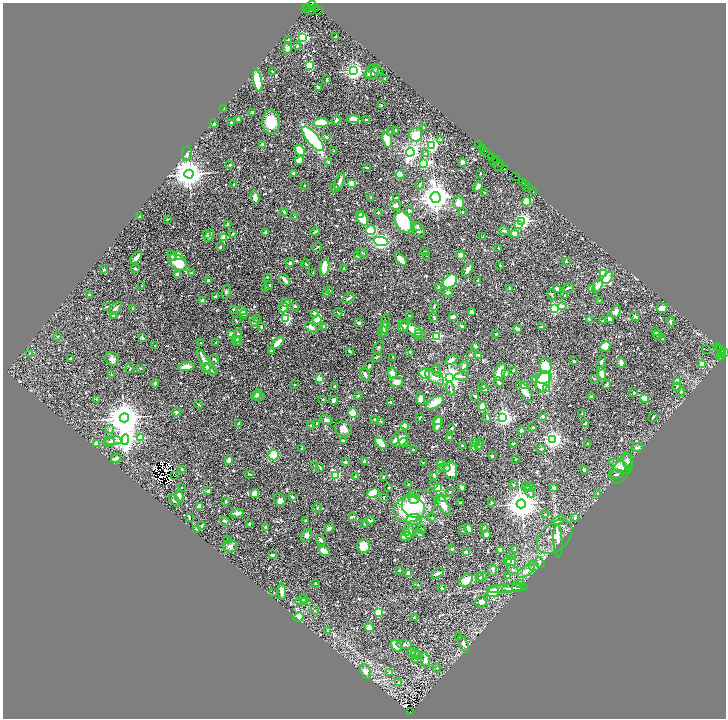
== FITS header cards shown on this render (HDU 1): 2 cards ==
NAXIS1  =                 1447
NAXIS2  =                 1432

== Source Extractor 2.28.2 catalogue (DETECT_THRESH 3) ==
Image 1447 x 1432 px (HDU 1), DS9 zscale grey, zoomed out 1/2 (1 PNG px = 2 x 2 image px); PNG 728 x 720 px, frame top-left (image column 2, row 1431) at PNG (3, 3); each listed source drawn as its Kron ellipse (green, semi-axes under 4 px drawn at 4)
Background 0.306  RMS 0.0076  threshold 0.0229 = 3 sigma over >= 5 px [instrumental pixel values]
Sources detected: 849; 89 cannot appear on this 1/2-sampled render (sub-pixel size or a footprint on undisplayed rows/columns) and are neither listed nor drawn; of the other 760, the 500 brightest by FLUX_AUTO listed and drawn (260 fainter detections omitted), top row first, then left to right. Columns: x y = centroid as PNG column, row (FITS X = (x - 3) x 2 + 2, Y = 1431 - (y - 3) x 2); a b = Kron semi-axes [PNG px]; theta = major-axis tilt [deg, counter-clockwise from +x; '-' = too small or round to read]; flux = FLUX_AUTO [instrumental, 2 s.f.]
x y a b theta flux
312 4 2 2 - 99
308 7 3 2 - 77
306 8 2 1 - 120
316 9 2 2 - 330
318 10 3 1 - 180
310 11 4 2 - 130
336 36 3 2 - 3.8
303 37 3 3 - 290
288 39 2 2 - 1.2
297 46 3 2 - 1.4
287 48 6 4 -83 3.4
310 65 3 3 - 120
378 70 5 3 - 1.5
272 71 2 2 - 2.3
354 71 3 3 - 720
373 72 8 6 64 4.6
369 75 3 3 - 2.9
384 79 4 2 - 1.2
327 80 4 2 - 2.9
258 81 11 3 -79 120
318 87 4 2 - 4
381 105 2 2 - 1.7
224 108 4 2 - 2.7
252 112 2 2 - 1.3
353 119 6 3 2 21
239 120 3 3 - 4.2
336 120 5 3 - 2.2
366 120 2 2 - 3
271 122 12 9 -87 33
232 123 2 2 - 2.5
321 123 8 4 3 42
214 124 4 3 - 3.1
423 127 2 2 - 1.2
395 130 2 2 - 7
391 131 2 2 - 1.2
416 135 7 6 - 27
326 137 3 2 - 2.2
313 139 15 5 -50 300
387 140 8 3 -72 77
441 140 2 2 - 7.1
262 144 3 2 - 2.4
431 145 3 3 - 370
478 145 2 1 - 15
482 148 2 2 - 460
300 151 6 4 -51 22
334 151 3 2 - 2.2
484 151 2 1 - 180
410 152 4 3 - 660
486 152 2 1 - 300
425 153 3 3 - 1.3
187 154 7 5 80 2.9
492 158 3 2 - 110
299 160 5 3 - 9.9
495 160 2 2 - 27
493 161 2 1 - 97
462 162 3 3 - 4
329 163 3 2 - 2.6
424 164 4 3 - 70
501 164 2 1 - 170
230 165 4 3 - 1.6
499 166 3 2 - 170
366 167 3 2 - 1.5
505 169 3 2 - 140
189 174 4 4 - 2800
293 174 4 2 - 4
480 174 3 2 - 1.2
400 175 4 4 - 23
515 177 2 1 - 1.7
340 181 9 3 68 7.9
522 182 2 2 - 460
352 183 3 3 - 57
234 185 3 3 - 2.2
420 185 5 3 - 1.9
525 185 2 1 - 68
304 186 2 2 - 1.1
478 186 5 3 - 9.6
529 187 3 1 - 9.4
334 188 4 3 - 1.4
533 191 2 1 - 17
484 192 3 2 - 1.9
255 197 6 3 -81 15
371 197 2 2 - 1.1
435 197 5 5 - 2400
397 198 3 2 - 4.3
527 202 4 4 - 34
459 203 6 5 - 17
396 205 6 3 12 4.5
409 210 2 2 - 2.8
284 212 3 2 - 4
463 212 2 2 - 1.8
378 213 4 2 - 3.2
360 214 4 2 - 2.5
139 216 2 2 - 2.5
295 217 3 3 - 2.5
168 219 3 2 - 1.2
362 219 8 5 -54 15
522 221 4 3 - 330
403 222 11 7 -64 110
227 224 4 3 - 2.9
518 224 3 2 - 40
417 226 4 3 - 2.7
371 230 5 5 - 71
418 230 8 5 -61 5.2
504 231 6 3 -17 2.6
266 232 3 3 - 3.2
315 232 5 2 - 2.7
206 234 3 2 - 2.6
233 234 4 3 - 1.3
515 234 4 4 - 11
209 235 6 3 69 7.4
483 237 4 2 - 1.6
224 238 2 2 - 30
381 241 7 4 -10 340
220 247 3 2 - 3.3
317 247 5 2 - 1.3
498 248 3 2 - 1.6
425 252 4 3 - 2.8
362 253 5 3 - 2
357 255 2 2 - 6.7
461 255 4 3 - 8.7
172 256 5 3 - 6
179 256 3 2 - 61
427 256 2 1 - 1.5
136 258 7 3 48 6.1
401 259 7 3 -44 13
566 261 2 2 - 1.5
178 262 10 6 -39 34
290 263 4 3 - 2.5
306 264 4 2 - 2.5
500 265 2 2 - 1.8
325 267 8 4 80 21
344 268 2 2 - 1.5
104 269 3 3 - 1.8
136 269 4 2 - 3
468 270 8 3 56 8.4
191 273 3 2 - 1.6
313 273 4 3 - 1.4
177 274 3 3 - 5.6
604 274 3 3 - 150
267 277 3 2 - 1.6
608 278 7 3 55 48
208 280 3 3 - 2.9
285 280 7 2 -49 9.6
478 280 2 2 - 1.3
450 281 8 6 43 180
269 285 3 2 - 3.6
142 286 4 3 - 1.3
598 286 8 4 65 10
438 287 3 2 - 1.2
265 288 4 3 - 2.2
568 288 6 2 21 2.1
591 288 2 2 - 6.9
510 289 4 2 - 2.6
557 289 4 3 - 2.6
330 291 4 2 - 1.4
226 292 7 4 82 2.6
327 293 2 2 - 1.5
448 293 5 4 - 4.8
89 295 3 2 - 3.9
552 295 6 3 -76 1.7
216 296 4 3 - 2
565 296 4 3 - 1.4
349 298 7 3 27 4.1
599 300 3 2 - 1.3
202 301 3 3 - 9.1
286 303 5 4 - 3.6
295 306 3 2 - 2.7
434 306 5 3 - 1.6
562 306 4 4 - 7.1
107 307 3 2 - 2
116 308 8 3 42 3.6
283 308 5 3 - 4.3
554 308 3 3 - 200
662 308 5 5 - 7
133 309 4 3 - 3
234 309 3 2 - 1.6
241 311 5 4 - 7
338 312 4 2 - 1.7
471 312 4 3 - 5.1
616 312 7 4 63 5.7
315 313 3 2 - 5.4
244 314 4 3 - 2.6
114 316 4 2 - 1.4
410 316 2 1 - 1.2
635 316 5 3 - 1.9
434 317 5 2 - 2.8
453 317 4 4 - 5.6
256 318 4 3 - 2.1
286 318 3 3 - 200
589 319 4 3 - 2.4
610 319 4 3 - 5.5
317 320 4 3 - 56
236 321 3 2 - 1.9
602 321 4 3 - 2
254 322 5 3 - 2.6
670 322 5 3 - 1.9
359 323 3 2 - 3.9
385 324 9 4 82 2.8
324 326 3 2 - 3.3
462 326 3 2 - 1.8
261 327 3 2 - 1.6
311 327 7 4 -37 5.8
403 327 6 5 - 5.6
541 327 2 2 - 1.9
384 328 6 4 85 4
412 329 15 5 -32 27
517 329 4 2 - 5.6
383 331 6 5 - 5.5
655 331 3 2 - 3.7
231 334 4 2 - 13
418 334 3 2 - 1.3
496 334 3 2 - 2.4
658 335 4 3 - 2
237 336 8 3 70 8.3
419 336 3 3 - 1.6
436 336 3 3 - 170
58 337 2 2 - 1.4
142 338 2 2 - 3.6
238 339 4 3 - 2.5
662 339 3 2 - 1.4
237 342 4 4 - 2.5
201 343 2 2 - 1.2
216 343 3 2 - 1.3
278 343 8 4 43 19
155 346 2 2 - 1.8
476 346 3 3 - 2.9
605 346 5 4 - 31
717 346 3 1 - 9.1
378 347 6 3 56 1.7
719 347 2 1 - 15
721 349 4 2 - 110
271 350 4 3 - 1.5
707 350 2 1 - 3
350 351 3 2 - 2.1
410 352 2 2 - 1.4
723 352 2 1 - 83
724 352 2 2 - 220
30 353 3 2 - 1.2
720 353 3 2 - 190
471 355 2 2 - 1.9
479 355 3 3 - 3.9
721 355 5 3 - 120
377 357 5 2 - 2
393 357 2 2 - 1.4
70 358 3 2 - 2.2
112 359 7 6 - 6
215 359 5 2 - 2.3
451 360 6 3 27 10
204 361 13 3 -65 14
574 361 2 2 - 1.4
601 363 8 3 73 3.9
621 363 5 3 - 9.7
702 364 3 2 - 7.7
369 366 5 2 - 3.4
464 366 5 3 - 4.7
545 366 8 5 -73 60
186 367 8 4 7 17
130 368 5 2 - 1.3
206 368 5 3 - 5.5
140 369 2 2 - 2.3
211 370 7 2 -32 3.4
513 370 3 2 - 1.9
436 371 6 3 -64 2.2
500 372 9 5 66 32
392 373 6 4 -66 10
602 373 7 3 -79 12
111 374 3 2 - 1.3
365 374 6 3 -61 4.9
425 374 5 5 - 35
505 374 2 2 - 15
462 376 7 2 5 1.3
435 377 11 5 -32 11
450 377 4 3 - 1100
544 378 8 6 14 94
594 378 2 2 - 1.2
319 379 2 2 - 48
534 379 4 3 - 1.6
677 381 4 4 - 22
396 382 7 5 0 11
499 382 5 2 - 4.2
543 382 11 6 67 32
155 383 4 3 - 1.7
295 385 2 2 - 3.3
525 385 4 3 - 12
607 385 4 2 - 2.3
483 386 2 2 - 2
335 387 2 2 - 3.6
677 387 4 2 - 1.7
546 388 3 3 - 74
451 389 7 2 -78 1.6
484 389 4 4 - 3.8
525 392 12 5 -53 11
680 392 5 2 - 1.2
634 393 3 3 - 1.2
257 394 5 4 - 2.9
258 396 6 4 3 3.9
358 396 3 2 - 1.3
475 396 2 2 - 6
591 397 2 2 - 2.3
420 398 6 4 -87 5.1
645 398 4 3 - 14
96 399 2 2 - 1.6
323 400 3 2 - 1.5
334 400 4 3 - 5.5
391 402 4 2 - 3
435 403 10 5 32 27
199 404 4 2 - 1.3
482 407 4 4 - 22
176 412 4 3 - 3.2
353 413 5 4 - 21
582 414 3 2 - 1.2
542 416 3 3 - 3.3
487 417 4 2 - 1.9
503 417 3 3 - 620
653 417 5 2 - 1.5
124 418 4 4 - 4000
419 418 3 2 - 1.5
374 419 3 3 - 1.3
327 420 6 3 -25 4
437 420 4 3 - 15
381 421 3 2 - 1.8
239 424 3 2 - 5.3
317 424 2 2 - 2.4
438 424 8 4 72 9.7
585 424 3 2 - 3.9
311 425 2 2 - 3
405 426 4 3 - 3.3
452 428 3 2 - 2.3
533 428 3 2 - 1.7
343 429 9 7 -29 9.3
110 430 4 3 - 1.8
522 431 3 2 - 3.1
449 437 3 3 - 9.4
141 438 4 3 - 44
400 439 9 7 36 17
113 440 9 3 0 3.4
125 440 5 4 - 1100
344 440 3 2 - 2.4
552 440 3 3 - 760
394 441 4 4 - 3.2
109 442 5 4 - 3.8
474 442 2 2 - 4.3
97 443 2 2 - 22
381 443 7 4 -46 25
404 443 5 4 - 3.6
481 443 2 2 - 2.1
513 444 2 2 - 1.8
587 444 2 2 - 1.6
479 445 2 2 - 9.1
462 446 2 2 - 1.8
638 447 6 3 10 3.6
301 448 2 2 - 1.3
474 448 4 2 - 3.6
541 449 4 2 - 2.3
413 450 3 2 - 1.9
273 455 5 5 - 29
492 456 3 2 - 2.2
116 458 5 3 - 3.6
515 459 2 2 - 1.2
229 460 4 2 - 6.5
364 461 3 3 - 7.2
627 461 9 4 -82 4.8
345 462 3 2 - 2.9
423 462 2 2 - 1.5
440 463 2 2 - 31
314 465 3 3 - 1.2
620 467 12 5 -29 8.6
320 468 3 2 - 1.6
444 468 6 3 -8 2.7
182 469 4 2 - 1.7
622 469 16 8 60 13
451 470 9 6 -87 32
584 470 4 3 - 3.5
249 474 4 2 - 1.8
616 474 8 3 7 3
434 475 3 2 - 3.9
174 476 2 1 - 1.5
336 476 4 3 - 110
356 476 3 2 - 1.3
383 477 2 2 - 2.7
434 484 2 2 - 1.4
408 485 3 3 - 1.4
513 485 4 3 - 2
526 486 5 3 - 1.7
389 487 2 2 - 1.6
462 487 3 2 - 5
530 487 5 3 - 1.9
181 488 2 2 - 1.2
437 488 3 3 - 98
554 488 4 3 - 2.1
208 491 2 2 - 4.9
450 492 3 2 - 1.2
530 492 6 3 -50 2.4
373 493 6 4 23 31
597 493 3 2 - 1.1
255 494 4 4 - 15
179 496 6 4 88 6.8
292 497 2 2 - 2.3
384 498 3 2 - 1.7
414 499 5 5 - 6
442 499 3 3 - 15
280 500 7 5 -42 5.5
175 501 7 3 -50 2.8
226 501 3 2 - 1.2
491 502 3 2 - 1.4
460 503 4 2 - 2.9
419 504 17 14 2 71
521 504 4 4 - 3100
444 505 11 5 -62 14
200 506 3 3 - 13
317 508 4 3 - 1.9
409 510 15 12 8 72
237 513 6 4 2 6.5
546 515 4 3 - 2.6
189 517 4 2 - 2.2
352 517 4 2 - 4.2
431 518 3 3 - 1.8
574 518 4 3 - 2.3
306 520 3 2 - 1.2
370 520 4 2 - 5.1
414 520 8 5 5 7.3
559 520 7 4 21 4
225 521 5 2 - 3.7
249 524 3 2 - 3
364 524 3 2 - 1.2
202 525 4 2 - 2.8
266 528 4 3 - 2.7
329 528 5 4 - 3.4
484 528 2 2 - 2.9
197 529 3 2 - 2.7
468 529 5 3 - 4
421 530 4 3 - 1.5
409 531 8 5 -87 7.6
463 531 2 2 - 2
406 533 4 3 - 4.3
419 534 4 3 - 1.3
486 534 4 3 - 3.4
307 535 7 4 58 4.7
406 537 6 3 7 11
555 537 20 13 42 26
227 539 3 2 - 1.1
321 540 6 3 -54 3
558 541 16 4 -88 5.4
230 546 7 6 - 4.6
363 546 7 6 - 18
451 549 3 2 - 3.2
514 549 4 3 - 1.5
501 550 3 3 - 11
324 551 6 4 -31 16
466 553 2 2 - 20
272 555 3 2 - 3.1
511 556 5 3 - 1.9
508 561 4 3 - 2.1
511 561 5 5 - 9.6
540 563 6 4 -51 2.7
534 566 5 5 - 4.1
399 570 3 2 - 1.8
493 570 5 3 - 2.5
513 570 6 4 -29 2.8
526 571 9 5 30 10
437 573 7 3 27 6.4
408 574 3 2 - 13
507 575 4 2 - 1.2
480 577 3 2 - 1.1
482 577 5 2 - 2.8
466 581 8 5 44 19
316 583 2 2 - 2
519 584 3 3 - 1.2
418 585 3 2 - 1.3
518 587 6 3 16 2.2
442 588 3 2 - 2.1
505 588 19 3 4 5.6
515 588 13 3 3 4.3
282 591 8 4 -87 9.1
274 592 2 2 - 2.3
493 592 6 4 21 35
304 599 5 3 - 1.6
301 600 6 3 22 1.7
305 602 4 3 - 1.7
481 602 6 5 - 7
315 610 3 2 - 1.5
379 612 3 3 - 120
299 617 5 4 - 30
414 617 3 2 - 1.3
369 627 5 4 - 7.2
327 630 4 3 - 1.2
459 636 3 3 - 1.2
464 644 9 4 -66 5.3
404 645 8 4 -4 4.3
396 646 6 4 -53 28
412 653 4 3 - 1.8
416 653 4 3 - 2.2
418 656 4 3 - 2.3
415 660 4 3 - 3
425 660 8 4 -86 6.9
437 668 4 3 - 1.9
365 671 7 5 -69 5.7
390 672 3 3 - 2.6
399 683 4 3 - 2.1
410 712 2 1 - 25
At the frame edge (FLAGS 8, measured only in part): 1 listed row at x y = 312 4
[260 fainter detections neither listed nor drawn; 89 sub-pixel or undisplayed-footprint detections neither listed nor drawn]